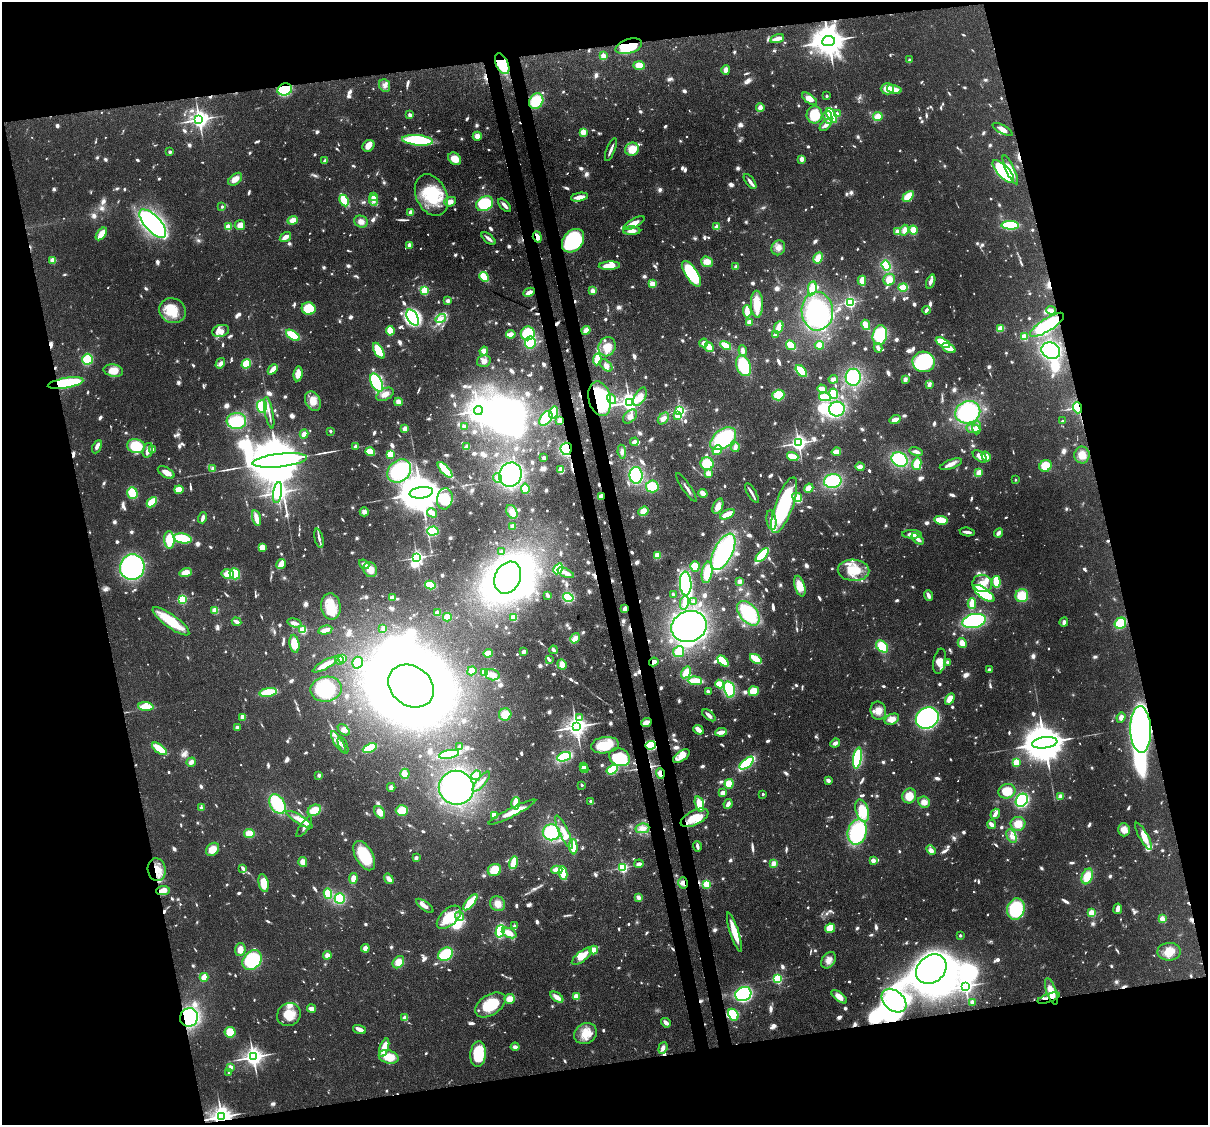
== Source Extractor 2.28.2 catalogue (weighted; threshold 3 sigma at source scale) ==
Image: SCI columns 90-4911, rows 154-4643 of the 5000 x 4909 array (HDU 1 of 3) = the unmasked area's bounding box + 8 px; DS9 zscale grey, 4 x 4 block average (1 PNG px = mean of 4 x 4 image px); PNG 1210 x 1127 px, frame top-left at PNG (2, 2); each listed source drawn as its Kron ellipse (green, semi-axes under 4 px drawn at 4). Shown black and unused: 28% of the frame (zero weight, under 3 of 4 exposures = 7% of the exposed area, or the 3 px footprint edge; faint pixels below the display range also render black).
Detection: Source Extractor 2.28.2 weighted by HDU 2 'WHT'. Background 0.0858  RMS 0.0039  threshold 0.0177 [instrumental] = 3 sigma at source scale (4.5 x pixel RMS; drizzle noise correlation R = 1.50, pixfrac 1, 0.05/0.05 arcsec/px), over >= 5 px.
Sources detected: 1711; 25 too faint to see at this stretch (4 x 4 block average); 48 inside a brighter object's white glare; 9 cosmic-ray / hot-pixel residue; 1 long thin detection or spike segment (spike, bleed or trail) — neither listed nor drawn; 15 coinciding with a brighter row at this scale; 118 inside a brighter listed object's ellipse — not listed separately; of the other 1495, all 500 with FLUX_AUTO >= 10.1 (the completeness limit of this list) listed and drawn (995 fainter detections not listed), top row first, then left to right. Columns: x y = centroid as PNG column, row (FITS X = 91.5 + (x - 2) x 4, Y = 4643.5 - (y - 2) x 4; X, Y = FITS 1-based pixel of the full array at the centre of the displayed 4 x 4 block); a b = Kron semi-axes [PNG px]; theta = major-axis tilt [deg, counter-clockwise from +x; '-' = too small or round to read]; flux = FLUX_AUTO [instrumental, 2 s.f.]
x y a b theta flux
777 39 7 2 16 32
828 41 6 5 - 6500
629 46 14 7 18 120
604 56 2 2 - 100
909 60 2 2 - 22
502 64 11 6 -64 120
639 65 6 4 -2 36
726 70 5 3 - 17
385 86 7 5 -67 12
285 89 7 6 - 140
887 89 6 5 - 33
894 89 7 3 -15 31
827 96 2 2 - 15
809 99 9 4 -36 27
536 101 8 6 52 81
760 107 4 3 - 17
837 113 2 2 - 14
410 115 2 2 - 36
814 115 9 8 - 76
832 115 8 3 -60 160
878 116 5 4 - 32
828 117 7 4 -78 17
199 119 4 3 - 1700
826 125 8 3 46 16
1003 129 11 3 -28 14
583 132 2 2 - 120
477 136 4 4 - 19
417 140 15 5 -6 180
368 146 6 5 - 21
611 149 12 2 68 11
632 149 7 6 - 43
170 152 2 2 - 24
455 159 7 5 -43 33
802 159 2 2 - 64
325 161 3 2 - 13
1010 170 16 3 -65 29
1003 171 15 6 -48 240
235 179 8 5 39 23
750 181 9 2 -53 13
431 195 22 15 -64 150
908 196 6 3 45 54
374 197 2 2 - 89
579 197 9 3 9 27
344 200 6 3 -63 81
373 200 5 3 - 13
450 202 6 4 18 17
485 204 9 7 27 130
505 205 8 3 -48 12
222 207 2 2 - 16
411 212 2 2 - 68
293 220 5 4 - 24
361 222 7 6 - 14
634 223 12 4 28 26
153 224 18 8 -47 540
240 225 5 5 - 25
1010 225 9 4 -3 130
228 227 2 2 - 110
717 227 2 2 - 77
904 230 5 3 - 21
913 230 4 3 - 37
632 231 8 4 0 17
898 231 3 3 - 16
101 234 7 3 53 47
285 237 6 3 33 20
537 237 5 3 - 20
488 238 8 3 -40 11
573 241 13 9 50 290
409 245 2 2 - 48
778 248 7 6 - 18
818 258 6 4 62 32
53 260 2 2 - 110
707 262 6 5 - 26
886 265 5 4 - 70
609 266 10 4 3 50
736 267 2 2 - 39
691 274 15 6 -57 190
484 277 5 3 - 55
889 280 6 5 - 30
862 281 5 3 - 35
931 281 7 3 69 12
652 284 4 3 - 29
903 287 5 3 - 86
812 288 7 3 78 53
424 291 2 2 - 240
593 291 2 2 - 65
529 292 6 3 27 18
448 301 3 2 - 12
850 302 2 2 - 510
757 304 13 6 -88 54
309 309 7 6 - 94
926 310 4 2 - 12
1051 310 5 3 - 14
173 311 13 12 - 67
747 311 6 2 -85 42
817 311 19 16 -88 320
413 317 9 5 -59 150
441 319 5 3 - 13
749 322 3 3 - 19
866 325 5 2 - 58
1047 325 20 6 33 140
779 327 6 3 68 43
1001 328 4 3 - 29
586 330 4 3 - 21
221 331 9 5 15 18
390 331 5 3 - 40
528 333 7 7 - 100
511 334 4 4 - 18
293 335 8 4 -33 87
775 335 3 2 - 17
880 335 10 7 78 150
1024 337 2 2 - 140
530 343 6 5 - 84
704 343 4 4 - 13
943 343 8 3 -27 70
791 345 5 2 - 76
819 345 4 4 - 30
726 346 6 3 -30 37
607 347 10 8 68 45
709 347 5 4 - 23
878 348 4 2 - 14
949 348 7 3 -26 51
379 351 9 4 -59 55
484 351 4 4 - 16
743 351 5 3 - 13
1051 351 9 8 - 230
88 359 6 5 - 80
597 360 6 3 83 49
484 361 7 5 14 14
924 362 11 10 - 180
220 363 5 3 - 12
246 364 5 4 - 53
606 365 7 4 -42 11
744 366 11 7 -69 140
273 369 6 2 48 42
113 371 10 6 -9 42
801 371 7 3 -49 83
298 374 7 4 81 28
853 377 8 7 - 170
833 379 4 3 - 13
905 379 4 2 - 12
66 383 18 5 9 200
376 383 10 5 -64 230
929 385 4 2 - 15
822 389 4 3 - 19
385 394 9 5 30 18
834 394 5 4 - 53
778 395 6 5 - 62
640 397 10 5 63 41
825 397 6 3 -11 67
600 399 17 11 -77 290
612 399 5 3 - 22
313 401 10 7 -63 34
398 402 4 4 - 14
629 402 3 3 - 1600
262 406 6 5 - 82
1077 408 6 4 -71 89
837 409 8 7 - 180
478 410 4 3 - 2100
680 411 2 2 - 560
968 412 13 11 21 200
269 413 16 2 -78 12
553 413 6 4 74 86
630 416 8 5 46 14
678 416 2 2 - 98
546 418 8 5 54 86
663 418 7 4 49 16
895 419 5 3 - 19
560 420 4 2 - 18
236 421 10 8 3 110
1062 421 2 2 - 11
464 427 3 2 - 13
977 428 6 4 88 17
405 429 4 3 - 20
973 429 7 4 -7 11
330 431 2 2 - 18
304 434 4 3 - 18
723 439 15 9 38 230
634 442 4 3 - 15
798 443 3 3 - 1200
136 446 9 6 -12 83
356 446 3 3 - 12
97 447 7 3 65 16
467 447 3 3 - 23
735 447 5 3 - 13
152 449 2 2 - 40
566 449 6 5 - 130
148 450 7 5 75 13
717 450 5 2 - 67
370 452 5 4 - 39
622 452 7 4 -81 10
836 452 5 3 - 36
916 452 6 3 -14 13
390 454 4 3 - 48
1082 455 8 7 - 29
980 456 8 4 -37 19
793 457 6 3 -18 46
986 457 5 3 - 18
544 458 3 2 - 10
280 460 27 6 6 39000
900 460 8 7 - 160
707 464 6 6 - 72
917 464 6 4 76 49
951 464 12 4 20 16
1045 466 6 5 - 46
860 467 4 3 - 20
213 468 2 2 - 26
445 470 10 4 -48 73
561 470 4 3 - 27
399 471 13 10 41 200
166 472 9 5 -30 18
979 473 4 2 - 46
708 474 2 2 - 91
510 475 12 11 - 370
636 475 8 6 -86 180
497 478 5 4 - 13
1015 480 2 2 - 11
833 481 9 7 10 150
652 486 6 6 - 61
686 487 17 2 -56 12
809 488 5 4 - 28
525 489 5 3 - 51
179 490 4 3 - 49
132 493 6 5 - 59
278 493 10 3 81 1400
421 493 12 5 7 15000
703 493 4 3 - 26
752 493 11 2 -59 13
601 496 3 3 - 29
797 497 5 4 - 42
445 499 10 8 82 85
152 502 6 3 45 65
784 505 29 8 70 330
718 506 8 4 67 25
643 511 5 4 - 26
364 512 4 4 - 11
512 512 7 5 -62 25
432 513 5 2 - 42
727 514 8 3 26 38
203 518 5 2 - 13
256 518 8 2 -76 39
771 520 10 5 -81 17
941 520 6 3 -11 64
513 526 3 3 - 17
433 531 5 4 - 90
967 532 7 2 -8 13
999 533 5 3 - 11
912 534 10 4 -2 19
183 538 9 5 -10 110
319 538 10 2 -78 11
918 539 7 3 -40 15
169 540 9 5 -86 77
262 547 4 3 - 35
501 552 2 2 - 10
723 552 20 9 63 350
657 555 3 3 - 30
762 555 9 3 48 140
417 557 2 2 - 830
281 564 5 2 - 53
364 564 5 4 - 14
695 566 5 4 - 37
132 567 13 12 - 420
558 569 6 3 59 83
370 570 8 6 -60 28
853 570 16 10 -2 76
707 572 11 5 80 55
186 573 6 4 16 33
566 573 9 2 -25 27
228 574 6 4 -12 40
235 574 5 5 - 78
508 578 17 12 63 510
740 581 3 3 - 11
996 582 6 3 -82 84
982 583 10 8 -4 29
686 584 12 6 -87 330
430 585 5 3 - 74
800 586 10 5 -75 41
984 593 12 5 -37 180
673 594 3 2 - 11
547 595 3 2 - 12
928 595 5 3 - 12
1022 596 6 6 - 57
392 597 4 3 - 10
568 597 5 4 - 110
182 599 2 2 - 320
694 602 2 2 - 38
684 603 7 4 78 12
972 603 5 2 - 59
331 606 13 10 -82 48
625 609 4 2 - 17
215 610 2 2 - 130
437 613 2 2 - 55
748 613 14 8 -50 170
447 617 4 3 - 56
514 618 3 3 - 34
171 621 22 6 -36 97
974 621 12 7 12 310
237 622 5 2 - 17
1064 622 5 3 - 11
294 623 7 3 -15 16
1120 623 6 5 - 80
689 626 18 15 21 590
383 629 4 2 - 13
303 630 2 2 - 210
325 630 7 3 14 23
575 638 5 4 - 16
962 643 5 4 - 24
294 644 9 5 -81 50
882 646 7 5 -45 57
553 650 4 2 - 12
524 652 2 2 - 18
679 652 5 5 - 39
488 653 4 3 - 23
343 658 2 2 - 61
756 659 6 2 -36 88
339 660 5 3 - 19
549 660 2 2 - 11
723 661 6 3 -43 84
940 661 13 6 79 23
654 662 5 4 - 11
948 662 2 2 - 14
357 663 6 5 - 40
325 664 15 3 29 48
562 664 5 4 - 22
989 670 2 2 - 13
472 671 5 3 - 19
485 672 4 3 - 40
686 672 6 3 57 39
492 675 7 5 -16 19
695 681 7 3 -2 68
719 684 4 3 - 45
411 686 24 19 -37 4100
326 689 16 12 9 140
729 689 8 5 -76 100
754 691 5 4 - 47
268 692 9 4 9 91
708 692 2 2 - 39
950 699 6 4 58 29
146 707 7 4 -2 53
878 711 9 8 - 23
505 714 6 6 - 40
709 715 8 4 -38 10
243 717 3 2 - 32
1121 717 5 4 - 21
580 718 2 2 - 33
927 718 12 10 34 720
892 719 7 5 24 25
646 722 5 3 - 19
576 727 4 3 - 2300
237 728 3 3 - 10
344 730 7 4 -41 12
698 730 5 2 - 26
1141 730 23 10 -88 600
721 732 6 2 8 25
338 742 12 2 -60 10
835 743 5 3 - 11
1045 743 13 5 7 15000
343 745 9 2 -66 13
605 745 14 8 8 70
651 745 5 4 - 87
460 747 3 2 - 20
370 748 7 3 24 100
159 749 9 3 -38 87
449 754 10 3 11 140
681 756 9 5 35 24
564 757 7 3 19 140
619 757 11 8 -28 87
857 758 10 4 81 190
191 762 5 4 - 13
747 763 8 3 40 180
1016 763 4 3 - 44
583 766 2 2 - 73
584 769 4 2 - 18
612 770 6 4 34 90
405 774 5 4 - 18
660 774 5 3 - 19
319 775 2 2 - 32
476 775 5 4 - 22
828 780 3 3 - 11
481 782 12 2 50 11
729 784 5 4 - 45
582 785 2 2 - 11
391 787 4 4 - 12
456 788 17 17 - 420
1007 791 8 7 - 59
723 793 3 2 - 23
763 794 2 2 - 13
909 796 7 6 - 47
1060 796 4 3 - 10
1022 800 7 5 57 210
590 801 2 2 - 16
924 802 6 5 - 19
516 803 6 3 89 65
277 804 10 7 -56 97
699 804 8 3 -74 61
728 804 5 3 - 15
201 808 2 2 - 31
314 810 7 5 30 42
402 810 6 5 - 47
862 810 11 6 -71 79
380 812 7 4 -56 27
512 812 26 4 27 50
995 814 5 2 - 20
494 815 4 3 - 29
694 818 15 7 26 57
300 820 15 4 -32 26
991 824 4 2 - 19
1018 824 7 7 - 37
304 827 12 3 56 15
642 828 7 4 11 21
1124 830 6 5 - 27
551 832 8 8 - 150
564 832 18 4 -64 32
857 832 13 9 74 220
249 834 5 4 - 32
1012 836 7 4 -64 14
1144 836 15 4 -61 38
697 846 5 2 - 11
573 847 7 4 -87 50
213 849 7 5 48 32
931 850 5 3 - 11
364 856 16 8 -60 120
416 858 3 2 - 14
873 861 2 2 - 59
303 862 5 4 - 23
513 863 6 3 73 57
639 864 4 3 - 13
773 864 4 3 - 16
622 867 2 2 - 460
243 868 3 2 - 13
157 870 11 9 -80 46
494 870 7 6 - 56
557 870 5 2 - 48
563 873 7 3 -79 70
1087 876 8 5 69 48
353 878 5 4 - 19
389 879 5 3 - 17
264 883 9 5 -78 45
683 883 6 4 -75 11
707 884 2 2 - 230
163 891 7 4 7 25
328 894 5 3 - 58
638 897 3 3 - 11
340 899 5 5 - 79
470 902 10 3 50 87
498 904 8 7 - 23
425 906 10 3 -37 19
1016 909 11 8 73 180
1118 909 5 2 - 18
1092 913 2 2 - 180
460 916 5 4 - 15
449 917 15 8 43 79
1162 919 2 2 - 100
514 926 2 2 - 24
830 928 5 4 - 49
500 931 6 4 74 82
734 932 20 3 -72 70
509 933 8 4 -23 31
960 935 2 2 - 16
365 948 4 3 - 18
240 950 6 5 - 22
594 950 4 4 - 28
1169 952 11 9 1 34
446 954 8 6 31 110
327 955 4 4 - 16
582 956 12 5 39 35
252 960 11 8 47 180
828 960 9 6 56 20
398 962 7 5 51 33
931 969 16 13 40 1700
204 977 4 3 - 39
777 979 2 2 - 340
965 986 3 3 - 1100
1051 991 14 5 -71 39
743 994 8 7 - 490
557 997 7 3 -36 26
576 997 2 2 - 120
839 997 9 4 -38 25
1049 998 12 2 20 12
510 999 5 5 - 24
894 1001 14 9 -41 180
972 1002 2 2 - 65
490 1005 17 10 33 93
311 1008 4 2 - 21
289 1015 12 11 - 50
733 1015 6 5 - 110
189 1017 9 8 - 280
405 1018 2 2 - 75
666 1023 5 2 - 18
360 1029 7 3 -15 15
230 1032 5 5 - 55
585 1034 12 10 33 44
515 1047 4 3 - 12
384 1048 10 3 71 56
663 1048 6 3 72 13
478 1054 13 7 84 120
253 1057 3 3 - 1700
389 1057 10 6 -15 54
231 1067 2 2 - 15
229 1073 2 2 - 15
221 1117 4 3 - 2400
Overlapping masked pixels (flux is a lower limit): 23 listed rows (the first 20) at x y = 828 41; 629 46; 502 64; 285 89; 537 237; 1047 325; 66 383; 600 399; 1077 408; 560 420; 566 449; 601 496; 625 609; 654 662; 1141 730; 651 745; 660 774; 157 870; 683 883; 163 891